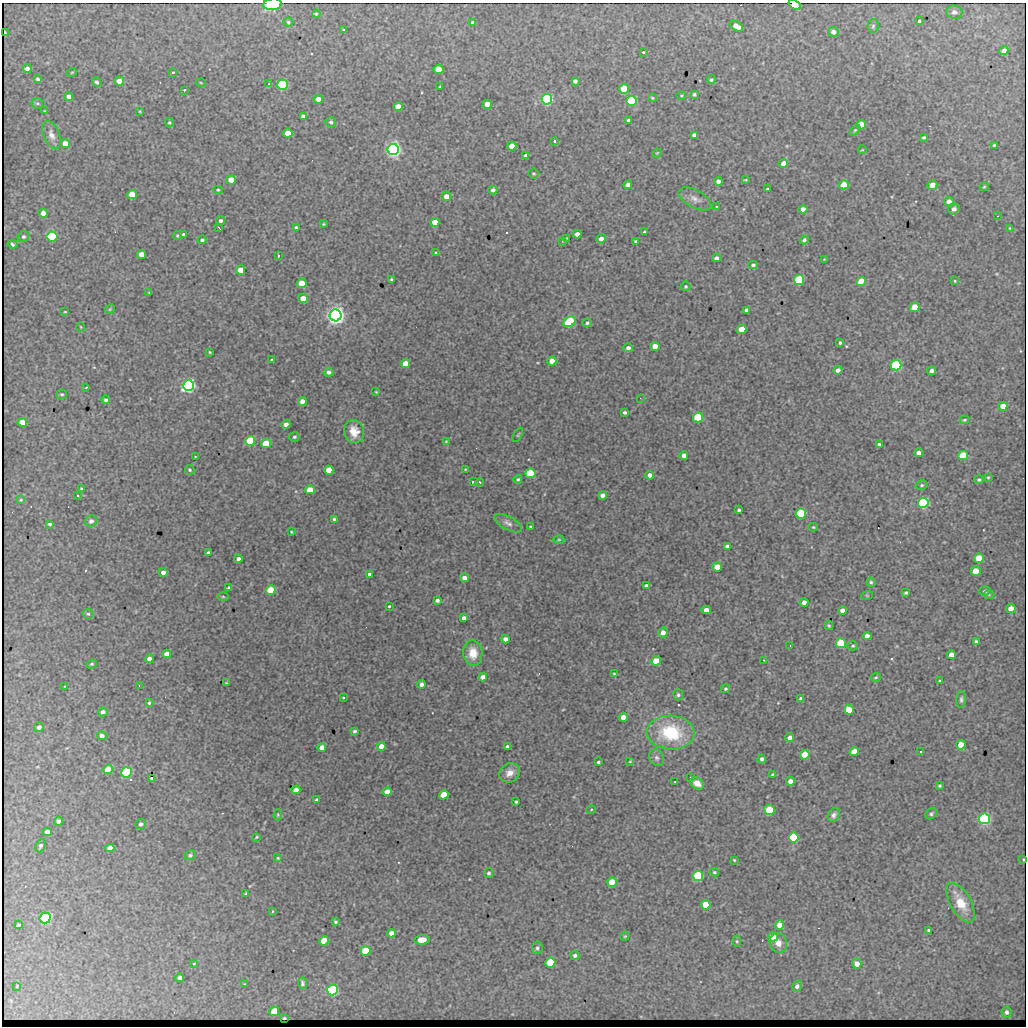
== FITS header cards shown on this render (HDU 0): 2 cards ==
NAXIS1  =                 1024 / length of data axis 1
NAXIS2  =                 1024 / length of data axis 2

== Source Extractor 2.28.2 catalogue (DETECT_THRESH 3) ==
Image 1024 x 1024 px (HDU 0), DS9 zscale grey, 1 PNG px = 1 image px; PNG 1028 x 1028 px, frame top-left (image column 1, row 1024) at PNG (2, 3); each listed source drawn as its Kron ellipse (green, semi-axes under 4 px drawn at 4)
Background 2240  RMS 12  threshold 35.4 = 3 sigma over >= 5 px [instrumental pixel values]
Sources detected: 326; all 326 listed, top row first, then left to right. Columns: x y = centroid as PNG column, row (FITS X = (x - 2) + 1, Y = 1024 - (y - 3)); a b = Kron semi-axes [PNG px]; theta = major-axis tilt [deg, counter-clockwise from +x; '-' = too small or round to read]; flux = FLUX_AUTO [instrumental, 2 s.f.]
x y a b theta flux
273 4 9 6 7 27000
795 5 7 4 -33 15000
954 12 8 6 -6 3100
316 14 4 3 - 880
919 21 3 3 - 2700
288 22 5 4 - 1200
473 22 4 3 - 1400
736 26 7 4 -31 5700
873 26 7 5 86 1500
344 30 3 2 - 820
833 32 5 5 - 2700
5 33 4 2 - 2200
1004 51 5 4 - 3100
643 52 3 3 - 1600
27 68 4 4 - 2400
438 69 5 4 - 13000
72 72 5 3 - 680
173 72 3 3 - 960
38 79 3 3 - 1300
711 80 4 4 - 1200
119 81 5 4 - 6800
575 81 4 4 - 2000
97 82 5 4 - 1500
201 83 5 3 - 680
269 84 3 3 - 1600
282 85 5 5 - 120000
440 87 3 2 - 770
624 89 5 5 - 28000
184 90 4 3 - 2100
694 94 3 3 - 1300
681 96 4 3 - 820
69 97 4 4 - 3600
652 98 4 3 - 900
318 99 4 4 - 5900
547 99 5 5 - 210000
632 101 5 5 - 98000
37 103 6 5 - 1100
487 104 4 4 - 7300
398 107 5 4 - 8800
45 111 3 2 - 640
140 111 3 2 - 670
303 116 4 4 - 2600
629 120 3 3 - 2000
331 122 5 5 - 1700
169 123 5 4 - 1000
861 125 5 4 - 14000
855 130 6 4 44 1000
288 133 5 4 - 9900
51 135 15 8 -66 5400
694 135 4 4 - 2500
924 137 4 3 - 1100
554 141 3 3 - 2000
65 144 5 4 - 10000
994 145 3 3 - 800
512 146 4 4 - 11000
393 150 5 5 - 420000
862 150 4 2 - 590
657 153 4 3 - 680
526 156 4 4 - 3100
783 163 4 4 - 7100
533 173 5 5 - 1000
231 180 5 4 - 11000
745 180 4 2 - 650
718 181 4 4 - 3500
628 185 4 4 - 7000
844 185 5 4 - 12000
932 185 5 5 - 7000
984 187 4 4 - 850
767 189 3 3 - 1100
218 190 5 4 - 1000
493 190 4 4 - 2900
132 195 5 4 - 15000
446 196 5 4 - 5300
695 199 18 9 -29 5800
949 201 5 4 - 3200
716 206 2 2 - 600
803 209 4 4 - 4000
954 209 6 5 - 3000
43 213 4 4 - 4400
997 216 2 2 - 600
221 221 4 4 - 1900
435 222 4 4 - 10000
323 224 3 2 - 730
296 227 3 3 - 1100
219 228 4 2 - 1100
1010 228 4 3 - 680
644 232 3 3 - 1000
577 234 4 4 - 4100
183 235 4 3 - 3300
178 236 4 4 - 1100
23 237 6 5 - 1600
52 237 5 5 - 87000
567 238 2 2 - 630
601 239 5 4 - 3300
202 240 4 4 - 1600
804 240 4 4 - 1900
563 241 3 3 - 630
636 241 4 3 - 1100
13 244 5 4 - 3000
436 253 3 3 - 950
141 254 4 4 - 7500
278 256 4 3 - 910
716 258 4 4 - 2900
824 259 3 3 - 600
753 265 5 4 - 1600
241 270 4 4 - 12000
391 279 3 2 - 910
799 280 5 5 - 74000
955 281 3 2 - 770
861 282 5 4 - 20000
302 283 5 5 - 16000
686 286 5 5 - 1200
149 293 3 2 - 730
303 298 5 4 - 8600
915 307 5 4 - 22000
110 309 5 4 - 900
746 310 4 4 - 2000
65 312 3 2 - 570
336 315 6 6 - 580000
570 322 7 5 32 59000
587 323 4 4 - 1500
81 327 5 3 - 620
742 329 5 4 - 14000
840 343 3 3 - 1600
655 346 5 4 - 10000
628 348 5 4 - 2900
210 352 3 2 - 700
271 359 3 2 - 630
552 361 4 4 - 9400
405 364 4 4 - 10000
896 365 5 5 - 120000
838 370 4 4 - 3100
932 371 4 4 - 3100
329 372 5 4 - 2400
189 386 5 5 - 250000
86 387 4 2 - 620
376 392 3 2 - 610
62 394 5 5 - 1300
640 398 3 3 - 820
106 400 4 4 - 1600
302 401 4 4 - 5500
1003 406 5 4 - 6800
625 412 4 3 - 1600
698 417 5 5 - 60000
964 420 4 3 - 920
22 422 5 4 - 8900
286 424 4 4 - 4200
354 432 12 10 -73 10000
518 435 8 3 61 860
294 437 5 5 - 1400
250 441 5 5 - 47000
446 441 3 2 - 610
266 444 5 4 - 28000
879 444 4 3 - 1200
919 453 4 4 - 3800
684 455 4 4 - 4500
963 455 5 4 - 29000
195 456 2 2 - 450
465 469 3 2 - 530
190 470 5 4 - 1100
329 470 4 4 - 15000
530 473 5 5 - 76000
650 475 4 4 - 4200
988 477 3 3 - 830
518 479 4 4 - 1200
979 480 5 4 - 1500
473 482 3 2 - 960
480 482 4 3 - 880
922 485 6 4 15 1300
81 489 3 3 - 840
310 490 5 4 - 17000
78 495 3 3 - 860
603 495 4 4 - 4000
21 500 4 3 - 740
923 503 5 5 - 110000
739 510 3 3 - 1500
801 513 5 5 - 79000
334 519 3 3 - 1000
91 521 6 5 - 3000
508 523 15 6 -29 3600
50 524 3 3 - 1400
530 527 3 3 - 1000
813 527 4 4 - 870
291 532 4 3 - 760
559 540 5 3 - 860
727 546 4 3 - 2500
208 553 4 3 - 1600
979 558 5 4 - 18000
238 559 4 4 - 3100
717 567 4 4 - 12000
976 571 5 4 - 14000
163 572 4 4 - 4400
369 574 3 3 - 1500
464 578 4 4 - 4200
871 582 4 4 - 1300
646 585 4 3 - 1500
229 588 4 3 - 1700
271 590 5 4 - 24000
985 591 5 4 - 1600
906 593 3 3 - 1300
867 595 6 4 18 840
989 595 5 3 - 860
223 597 6 4 -1 990
437 600 4 4 - 2200
804 602 4 4 - 4200
389 606 4 3 - 990
1011 609 5 4 - 8700
706 610 4 4 - 6000
842 610 4 4 - 3700
88 614 5 5 - 1200
464 618 4 4 - 2800
829 626 4 4 - 1100
663 633 5 5 - 4100
867 636 4 4 - 5200
505 639 4 4 - 4500
976 642 4 3 - 2100
841 643 5 5 - 42000
790 646 2 2 - 510
853 646 5 4 - 1100
473 653 13 9 -84 13000
167 654 4 4 - 6200
951 655 4 4 - 5300
149 659 4 4 - 4200
764 660 3 2 - 650
656 661 5 4 - 16000
92 664 5 3 - 1200
614 674 4 3 - 740
483 677 4 4 - 5700
876 677 5 3 - 940
940 681 4 3 - 1300
227 683 4 3 - 900
421 684 4 4 - 3100
139 685 2 2 - 400
64 686 3 2 - 490
725 689 4 4 - 1100
678 695 5 5 - 1500
343 697 3 2 - 700
801 699 4 3 - 1800
961 699 8 4 85 1800
149 703 4 3 - 1100
849 710 5 4 - 15000
103 712 5 4 - 3600
623 717 4 4 - 8100
39 727 5 4 - 2700
354 731 3 3 - 1400
671 733 24 17 -3 53000
102 736 5 4 - 3500
790 738 4 4 - 3600
961 745 5 4 - 15000
381 746 4 4 - 7100
322 747 4 4 - 7300
507 747 4 3 - 2200
921 751 3 3 - 1300
854 752 5 4 - 15000
805 755 5 4 - 23000
657 758 9 7 -63 2700
762 759 4 4 - 2300
630 761 4 4 - 740
598 762 3 3 - 1200
108 769 5 4 - 16000
126 772 5 5 - 110000
509 773 11 9 33 7100
773 775 3 3 - 1500
690 777 2 2 - 750
151 778 3 3 - 2900
790 781 4 4 - 4800
675 782 3 2 - 700
697 783 7 5 -33 6900
940 786 4 3 - 1100
296 790 4 4 - 6600
387 792 4 4 - 10000
444 795 5 4 - 23000
317 800 4 4 - 2300
516 802 3 3 - 1100
591 810 5 3 - 750
769 810 5 5 - 38000
931 814 6 5 - 1500
278 815 5 4 - 880
834 815 7 5 63 2500
984 819 5 5 - 180000
58 821 4 4 - 2500
141 824 5 5 - 1900
47 832 4 4 - 3900
256 837 3 2 - 750
794 838 5 5 - 94000
40 846 7 4 65 1900
110 848 4 4 - 4400
190 855 6 4 28 1500
278 858 2 2 - 740
1023 859 3 2 - 820
734 860 3 3 - 790
714 872 5 3 - 950
489 873 5 4 - 1600
698 876 5 5 - 68000
612 882 5 4 - 21000
246 894 4 3 - 1100
960 903 22 10 -61 19000
705 905 5 5 - 16000
272 911 3 2 - 670
45 918 6 5 - 140000
335 922 4 3 - 1100
18 925 4 3 - 1000
779 925 5 4 - 8200
929 930 4 3 - 1000
391 933 4 4 - 4300
625 936 5 3 - 780
773 937 5 5 - 6400
422 940 8 4 5 11000
324 941 5 4 - 19000
737 941 6 4 -84 1000
778 943 10 8 -65 6500
537 948 6 5 - 1800
365 951 5 5 - 29000
575 955 4 4 - 1800
550 962 5 5 - 37000
194 964 3 3 - 710
857 964 5 4 - 5400
180 978 4 4 - 2500
302 983 6 4 -82 1700
244 984 3 2 - 650
17 986 3 2 - 640
797 986 6 5 - 2200
332 990 5 5 - 170000
274 1011 5 4 - 17000
1006 1012 5 5 - 1900
284 1018 3 3 - 840
At the frame edge (FLAGS 8, measured only in part): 2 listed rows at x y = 273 4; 795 5